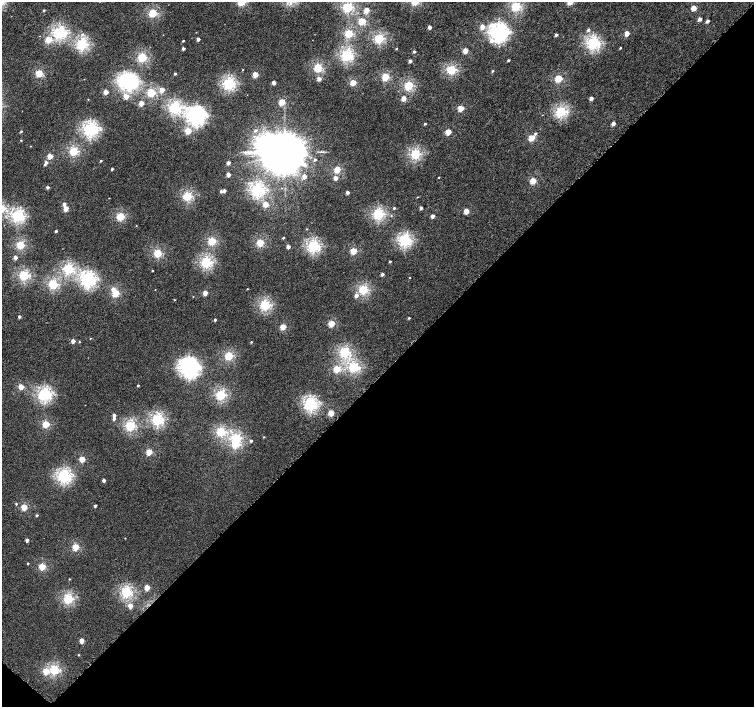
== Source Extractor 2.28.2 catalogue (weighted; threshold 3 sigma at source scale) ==
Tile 15 of 4 x 4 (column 3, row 4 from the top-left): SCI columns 3029-4532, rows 249-1658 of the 6052 x 6055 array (HDU 1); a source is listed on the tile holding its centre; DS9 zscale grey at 2 x 2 block average (1 PNG px = mean of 2 x 2 image px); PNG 756 x 709 px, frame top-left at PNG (2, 2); no overlay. Shown black and unused: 47% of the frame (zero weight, under 4 of 8 exposures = <1% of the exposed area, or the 3 px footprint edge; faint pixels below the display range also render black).
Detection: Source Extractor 2.28.2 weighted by HDU 2 'WHT'; one run over the whole footprint, this tile lists its part. Background 3.80e-04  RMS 0.0014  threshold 0.00553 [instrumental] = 3 sigma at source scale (4.09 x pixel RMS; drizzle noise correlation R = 1.36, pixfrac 0.8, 0.0396/0.0396 arcsec/px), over >= 5 px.
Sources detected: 197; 4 inside a brighter object's white glare — not listed; the other 193 listed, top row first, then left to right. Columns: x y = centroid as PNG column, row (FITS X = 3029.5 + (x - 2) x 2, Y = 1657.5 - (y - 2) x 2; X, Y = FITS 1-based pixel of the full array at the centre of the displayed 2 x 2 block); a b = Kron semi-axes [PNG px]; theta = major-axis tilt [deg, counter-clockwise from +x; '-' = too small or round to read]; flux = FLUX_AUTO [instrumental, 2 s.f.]
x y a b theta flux
241 2 3 3 - 15
570 2 3 3 - 7.4
515 6 3 3 - 28
347 7 3 3 - 32
694 8 3 3 - 5.5
44 10 2 2 - 0.54
366 10 3 2 - 5.4
153 13 3 3 - 20
699 19 3 2 - 2.2
362 21 3 3 - 13
707 21 2 2 - 1.4
429 27 2 2 - 2.1
482 27 3 3 - 3.6
588 30 3 3 - 0.68
60 32 4 4 - 45
499 32 6 6 - 100
348 33 3 3 - 21
627 33 3 2 - 4.8
82 34 6 4 42 0.76
556 35 2 2 - 0.96
379 38 3 3 - 28
198 39 2 2 - 2
48 40 3 3 - 10
183 41 2 2 - 0.47
492 41 5 4 - 1.6
593 43 4 4 - 51
82 44 4 3 - 42
183 48 2 2 - 1.2
620 48 2 2 - 0.31
396 49 2 2 - 0.26
465 51 3 2 - 5.8
414 52 2 2 - 0.76
346 55 4 3 - 41
142 57 3 3 - 24
508 60 2 2 - 0.52
410 61 2 2 - 1.5
318 68 3 3 - 20
243 70 2 2 - 0.18
451 70 3 3 - 25
492 71 3 2 - 0.38
39 73 3 3 - 14
175 74 2 2 - 0.53
255 74 3 3 - 6.9
385 77 3 3 - 15
319 79 3 2 - 2
558 79 3 3 - 14
131 82 5 4 - 50
353 82 3 3 - 8.2
274 83 2 2 - 2
228 84 4 3 - 44
408 85 3 3 - 23
162 90 3 3 - 4.8
106 92 3 2 - 4.1
151 93 3 3 - 20
126 97 3 3 - 5
403 98 3 2 - 5
591 98 2 2 - 2.3
88 99 2 2 - 0.14
282 102 3 3 - 9
141 104 3 2 - 4.7
175 108 4 4 - 43
461 108 3 3 - 7.2
560 112 4 3 - 35
196 116 6 6 - 100
425 124 2 2 - 0.51
613 124 2 2 - 2.4
90 129 4 4 - 64
255 130 3 3 - 0.8
21 131 2 2 - 0.42
188 131 3 3 - 10
448 132 3 3 - 8
535 134 3 3 - 0.53
531 138 3 3 - 9.1
21 140 2 2 - 0.23
30 146 2 2 - 0.11
73 151 3 3 - 23
285 152 11 10 - 1900
415 154 3 3 - 31
50 156 3 3 - 6.2
315 160 2 2 - 0.71
101 161 2 2 - 0.4
46 162 3 2 - 1.3
228 163 2 2 - 2.1
44 165 2 2 - 0.39
112 169 2 2 - 0.56
337 170 3 3 - 9.5
228 175 2 2 - 2.4
304 176 3 2 - 3
439 177 2 2 - 0.21
335 178 3 2 - 2.8
533 181 3 3 - 8.7
47 187 2 2 - 0.94
281 188 3 2 - 0.13
257 190 4 4 - 52
221 191 2 2 - 0.83
224 191 2 2 - 1.4
347 193 2 2 - 1.8
187 196 3 3 - 26
417 197 2 2 - 0.18
109 198 2 2 - 0.11
64 204 3 3 - 0.98
265 204 3 3 - 5.3
394 208 3 2 - 0.5
421 208 2 2 - 0.93
65 209 3 3 - 5.7
466 211 3 3 - 5.8
378 214 4 3 - 37
17 216 4 4 - 47
120 216 3 3 - 18
432 216 2 2 - 2
136 226 2 2 - 0.14
307 229 3 3 - 0.19
56 231 2 2 - 0.63
283 238 2 2 - 0.37
404 240 4 4 - 46
212 241 3 3 - 18
260 243 3 3 - 15
20 245 3 3 - 19
313 246 4 4 - 46
288 247 2 2 - 2
353 251 3 3 - 10
157 253 3 3 - 18
15 258 3 3 - 1.6
206 262 3 3 - 37
390 262 2 2 - 0.52
68 269 3 3 - 34
152 271 2 2 - 0.27
382 274 2 2 - 1.2
24 275 3 3 - 30
409 278 2 2 - 0.14
88 279 5 5 - 69
53 284 3 3 - 26
113 289 3 3 - 2.1
247 289 2 2 - 0.19
363 290 3 3 - 26
115 293 3 3 - 13
205 293 3 2 - 4.5
356 295 3 3 - 1.9
193 297 2 2 - 0.11
174 300 2 2 - 0.22
265 305 3 3 - 33
19 317 2 2 - 0.87
409 318 3 2 - 0.44
215 320 2 2 - 0.67
331 324 3 3 - 10
283 327 3 3 - 7.7
90 338 2 2 - 0.21
73 341 2 2 - 2.4
79 342 3 2 - 0.24
251 342 3 2 - 0.29
344 352 4 3 - 32
228 356 3 3 - 19
185 360 12 6 20 6.6
354 367 3 3 - 33
189 368 6 6 - 120
337 369 3 3 - 13
138 385 2 2 - 0.42
21 387 3 3 - 6
44 394 4 4 - 53
221 395 3 3 - 30
310 404 4 4 - 53
331 413 3 3 - 6.7
114 415 2 2 - 1.1
114 419 3 3 - 0.85
157 419 4 4 - 43
45 424 3 3 - 12
130 426 3 3 - 29
221 432 3 3 - 25
264 437 2 2 - 0.24
236 438 3 3 - 21
251 441 3 2 - 0.6
149 452 3 3 - 9.3
82 459 3 3 - 7.7
64 476 4 4 - 53
104 480 2 2 - 1.3
16 504 3 2 - 0.33
95 506 2 2 - 0.79
24 507 3 3 - 9.6
36 515 3 2 - 0.46
125 538 2 2 - 0.12
27 540 2 2 - 1.2
75 547 3 3 - 12
28 563 2 2 - 0.25
42 567 3 3 - 12
69 579 2 2 - 0.24
147 587 3 3 - 5.6
126 592 4 4 - 36
68 598 3 3 - 29
130 606 3 3 - 3.6
81 641 3 3 - 4
79 655 2 2 - 0.22
54 670 3 3 - 24
46 671 3 3 - 7.6
Isophote crosses this tile's border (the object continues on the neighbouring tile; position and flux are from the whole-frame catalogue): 2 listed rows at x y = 241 2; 570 2